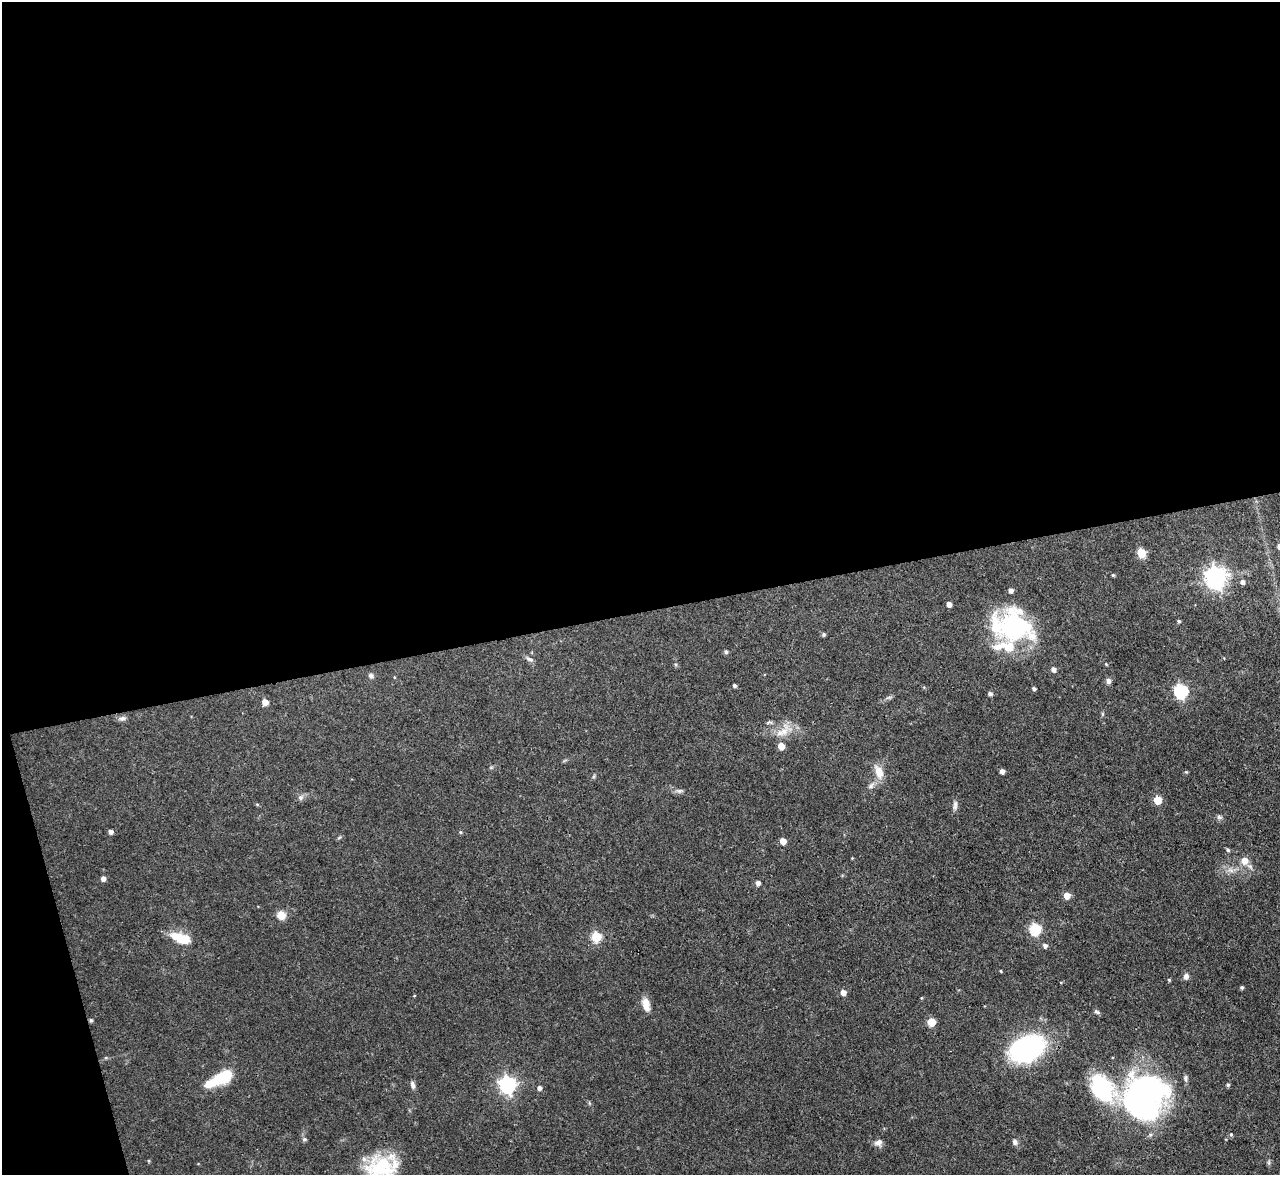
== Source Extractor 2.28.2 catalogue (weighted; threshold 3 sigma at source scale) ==
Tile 1 of 4 x 4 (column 1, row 1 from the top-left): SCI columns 1-1278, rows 3659-4831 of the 5112 x 5093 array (HDU 1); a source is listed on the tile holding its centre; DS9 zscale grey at full resolution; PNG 1282 x 1177 px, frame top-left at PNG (2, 2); no overlay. Shown black and unused: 54% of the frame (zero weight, under 3 of 4 exposures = <1% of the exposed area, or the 3 px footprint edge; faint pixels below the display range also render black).
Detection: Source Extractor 2.28.2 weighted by HDU 2 'WHT'; one run over the whole footprint, this tile lists its part. Background 0.0965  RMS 0.0042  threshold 0.019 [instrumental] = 3 sigma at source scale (4.5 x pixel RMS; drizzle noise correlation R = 1.50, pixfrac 1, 0.05/0.05 arcsec/px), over >= 5 px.
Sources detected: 83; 3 inside a brighter object's white glare — not listed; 4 inside a brighter listed object's ellipse — not listed separately; the other 76 listed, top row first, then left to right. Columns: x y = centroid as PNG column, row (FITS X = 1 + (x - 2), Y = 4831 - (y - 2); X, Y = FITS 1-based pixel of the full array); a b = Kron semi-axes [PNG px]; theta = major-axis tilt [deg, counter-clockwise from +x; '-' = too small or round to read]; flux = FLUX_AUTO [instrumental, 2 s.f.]
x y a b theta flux
1279 546 6 5 - 1.6
1141 553 6 5 - 17
1113 575 4 4 - 0.52
1216 577 8 7 - 280
1243 582 5 4 - 1.5
1011 591 5 5 - 1.8
949 604 4 4 - 2.6
1179 621 4 3 - 0.69
1012 627 52 29 -12 51
824 634 5 5 - 0.73
726 652 5 4 - 0.79
529 659 11 5 -23 1.3
1106 664 4 3 - 0.38
1053 669 5 5 - 1.8
371 675 7 6 - 1.1
1108 681 7 6 - 1.4
734 685 4 3 - 0.84
1034 689 4 3 - 0.85
1181 691 7 6 - 69
990 694 6 5 - 0.92
265 702 5 5 - 3.5
1102 714 6 4 71 0.51
122 718 10 7 12 1.5
770 722 10 3 -10 0.75
784 731 21 9 56 5.2
781 746 5 5 - 6.4
1002 771 4 4 - 1.7
879 772 17 10 -68 5.2
1186 772 4 4 - 0.42
594 776 6 4 71 0.56
871 786 10 6 43 1.6
679 791 12 4 0 1.2
301 797 8 7 - 1.4
1157 800 5 5 - 11
257 804 5 3 - 0.43
955 805 14 5 90 1.6
1219 817 7 6 - 1
111 832 5 4 - 1.5
460 832 5 5 - 0.5
783 841 5 5 - 4.6
1228 850 5 5 - 0.7
852 858 3 3 - 0.32
1244 861 7 7 - 4.4
1231 870 9 6 -25 1.8
103 878 5 4 - 2
758 883 5 5 - 1.5
1067 896 5 5 - 4.9
281 915 11 10 - 3.6
1035 929 6 5 - 43
596 937 6 5 - 26
180 938 24 10 -18 12
1045 946 5 5 - 1.4
1001 971 4 2 - 0.35
1186 976 8 7 - 1.5
1169 980 4 4 - 0.55
1242 987 4 4 - 0.74
843 992 5 4 - 3.5
921 998 5 3 - 0.34
646 1005 17 8 -78 4.3
1097 1012 8 4 -26 0.84
91 1020 5 4 - 0.71
931 1022 5 5 - 11
1027 1049 25 16 25 90
219 1080 33 11 23 16
413 1085 10 5 -74 1.4
508 1085 7 7 - 140
1228 1085 5 4 - 0.7
539 1088 5 4 - 1.4
1142 1089 57 36 7 91
1231 1134 5 4 - 0.58
304 1139 6 5 - 0.81
1015 1142 8 7 - 1.3
878 1143 10 8 28 2
149 1161 5 3 - 0.37
1269 1162 8 4 90 0.7
381 1168 37 29 4 26
Isophote crosses this tile's border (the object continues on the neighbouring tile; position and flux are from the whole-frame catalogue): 2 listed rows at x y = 1279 546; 381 1168